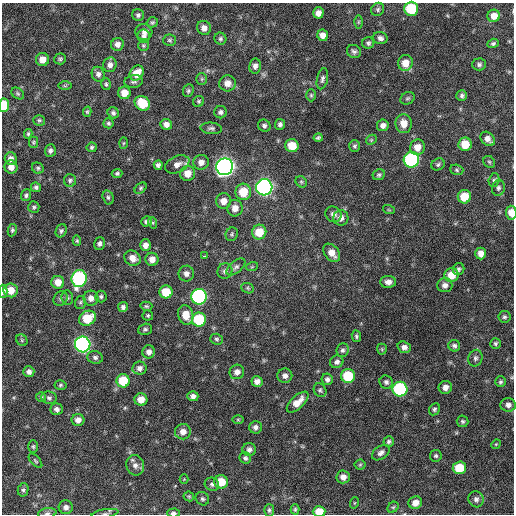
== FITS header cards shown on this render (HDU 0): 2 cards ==
NAXIS1  =                  512 / Axis length
NAXIS2  =                  512 / Axis length

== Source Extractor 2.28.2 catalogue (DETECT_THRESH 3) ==
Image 512 x 512 px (HDU 0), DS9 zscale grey, 1 PNG px = 1 image px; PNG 516 x 516 px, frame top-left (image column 1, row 512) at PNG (2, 3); each listed source drawn as its Kron ellipse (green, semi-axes under 4 px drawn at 4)
Background 298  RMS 18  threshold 53.4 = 3 sigma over >= 5 px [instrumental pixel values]
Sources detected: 208; all 208 listed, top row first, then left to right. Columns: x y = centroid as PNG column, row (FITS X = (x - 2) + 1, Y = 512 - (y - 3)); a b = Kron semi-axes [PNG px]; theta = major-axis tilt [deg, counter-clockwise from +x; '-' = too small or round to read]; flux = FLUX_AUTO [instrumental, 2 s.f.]
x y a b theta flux
378 9 7 6 - 2400
411 9 7 7 - 58000
318 13 5 5 - 6900
138 15 6 6 - 2800
494 16 6 6 - 10000
152 22 6 5 - 2000
358 22 6 4 89 1600
204 28 7 7 - 6500
144 32 8 8 - 5400
323 35 6 5 - 8400
144 36 6 6 - 3500
380 38 7 6 - 4200
220 39 6 5 - 2500
170 40 6 5 - 2200
368 43 6 6 - 2900
493 43 5 4 - 2400
117 44 6 6 - 5600
143 46 5 5 - 1800
354 51 7 6 - 3200
42 59 6 6 - 9300
60 59 6 5 - 2200
405 63 8 7 - 14000
479 64 7 6 - 2700
110 65 7 6 - 5300
255 66 7 6 - 4800
137 73 8 6 52 16000
98 74 7 6 - 4500
202 79 6 5 - 1900
322 79 11 5 78 3600
134 81 9 6 8 3300
227 83 8 8 - 8800
106 84 6 4 -75 2100
65 86 6 4 0 1700
188 91 6 5 - 2400
18 93 7 5 -36 2000
124 93 6 6 - 12000
311 95 6 5 - 1900
462 96 5 5 - 2900
408 98 7 6 - 2200
199 101 6 5 - 1900
142 103 8 7 - 31000
4 105 7 5 85 41000
87 112 5 4 - 1700
220 112 6 6 - 3200
113 113 6 5 - 3000
39 120 6 5 - 2000
108 123 5 5 - 2300
166 124 6 5 - 6100
280 124 5 5 - 3300
404 124 9 8 - 13000
383 125 6 6 - 4800
264 126 6 6 - 3000
211 128 11 5 -5 3200
28 134 5 3 - 1800
318 138 4 3 - 2000
488 139 8 6 -42 6400
371 140 6 4 46 1700
33 142 6 4 90 1700
123 143 5 3 - 1200
465 144 6 6 - 20000
292 146 7 6 - 20000
354 146 6 5 - 2500
92 147 5 5 - 2200
417 147 8 7 - 12000
50 151 6 5 - 3300
11 159 6 6 - 5600
411 160 8 7 - 190000
201 162 7 7 - 6500
489 162 6 5 - 2200
177 164 13 8 25 8200
438 164 7 5 30 2400
158 165 5 4 - 3200
11 167 6 6 - 7500
225 167 8 8 - 720000
38 168 6 5 - 2100
457 170 7 5 -18 2200
117 173 5 4 - 2400
188 173 7 7 - 13000
379 175 6 5 - 2300
70 180 6 6 - 2600
494 180 7 5 75 2500
301 182 6 5 - 2000
36 187 5 4 - 2400
264 187 8 8 - 410000
140 188 7 5 42 2100
498 188 8 6 77 3300
243 192 8 8 - 28000
26 195 6 5 - 2700
108 197 7 5 -73 2600
464 197 7 6 - 26000
223 201 7 7 - 9400
34 207 6 5 - 2200
235 208 8 7 - 9700
389 210 6 3 -18 1300
511 213 7 5 -85 13000
333 214 8 7 - 5600
341 218 8 7 - 5500
147 221 5 5 - 3500
153 223 6 4 -72 1600
12 230 6 4 81 2200
61 231 7 5 64 2700
259 232 7 7 - 24000
232 234 7 6 - 2000
77 241 5 4 - 1600
99 243 6 5 - 3600
145 245 6 5 - 6300
332 253 10 7 -53 11000
481 253 6 5 - 7900
204 256 3 2 - 5300
133 258 8 7 - 9600
152 259 6 6 - 8300
236 267 11 6 39 4000
252 267 6 3 19 1400
459 269 6 5 - 2700
225 271 8 7 - 4400
186 274 8 8 - 5500
451 275 7 7 - 17000
79 278 8 7 - 190000
58 282 6 6 - 12000
388 282 8 6 1 6000
445 285 7 7 - 5500
248 288 6 5 - 1900
11 290 7 7 - 15000
3 291 6 4 -89 5300
166 292 6 6 - 25000
101 297 6 5 - 2400
199 297 8 7 - 260000
67 298 7 6 - 2800
91 298 7 7 - 7600
60 299 7 6 - 2800
80 302 6 5 - 2000
146 306 6 4 -14 1800
123 307 5 5 - 3500
148 315 5 5 - 1900
186 315 10 7 -75 16000
504 317 6 6 - 2600
87 318 9 7 32 34000
199 320 7 7 - 59000
145 329 7 5 17 2600
356 336 6 4 -81 2200
216 339 6 5 - 2300
22 340 6 5 - 1800
495 343 5 5 - 2300
83 344 8 8 - 350000
454 346 6 5 - 3000
404 347 7 5 -20 5400
382 349 5 5 - 1400
342 350 7 6 - 3000
149 352 6 6 - 5300
95 357 8 6 -15 3500
475 358 8 7 - 3600
337 362 7 6 - 4400
139 368 7 6 - 4700
29 372 5 5 - 4800
237 372 7 7 - 6300
285 376 7 7 - 5300
348 376 7 7 - 42000
327 379 6 5 - 3900
123 381 6 6 - 32000
257 381 5 5 - 6400
386 382 7 6 - 3500
500 382 5 5 - 2200
60 385 6 4 4 1900
445 387 7 6 - 6600
400 389 7 7 - 120000
320 390 7 6 - 2600
193 396 5 5 - 4700
41 397 5 5 - 1700
49 398 8 6 -11 3200
141 399 6 6 - 12000
298 402 13 6 43 13000
508 405 7 7 - 5000
57 409 6 5 - 4100
434 409 6 5 - 2500
78 420 6 6 - 6500
238 420 6 4 0 1400
462 421 6 5 - 2300
255 427 6 6 - 4100
183 432 8 7 - 7700
389 442 5 5 - 2500
496 444 5 4 - 1200
33 447 6 5 - 1800
249 449 7 6 - 4400
381 453 10 6 35 4700
436 456 6 5 - 2100
245 458 6 5 - 2900
35 461 9 4 -49 1700
135 465 10 9 - 6300
360 465 5 5 - 1800
459 468 6 6 - 32000
343 477 7 6 - 7100
184 479 4 4 - 1100
221 482 7 6 - 21000
212 484 7 6 - 3400
23 490 7 5 76 2400
189 496 5 4 - 1600
202 499 7 6 - 2500
476 499 8 7 - 4800
354 503 6 3 71 1200
415 503 7 6 - 9600
66 507 7 7 - 5600
393 507 6 5 - 1600
295 509 5 4 - 1900
269 510 6 5 - 2600
319 511 6 5 - 19000
47 513 9 5 10 3200
173 513 6 4 3 3100
105 514 13 3 9 2800
At the frame edge (FLAGS 8, measured only in part): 9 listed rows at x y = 494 16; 4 105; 511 213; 3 291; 500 382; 319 511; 47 513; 173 513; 105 514